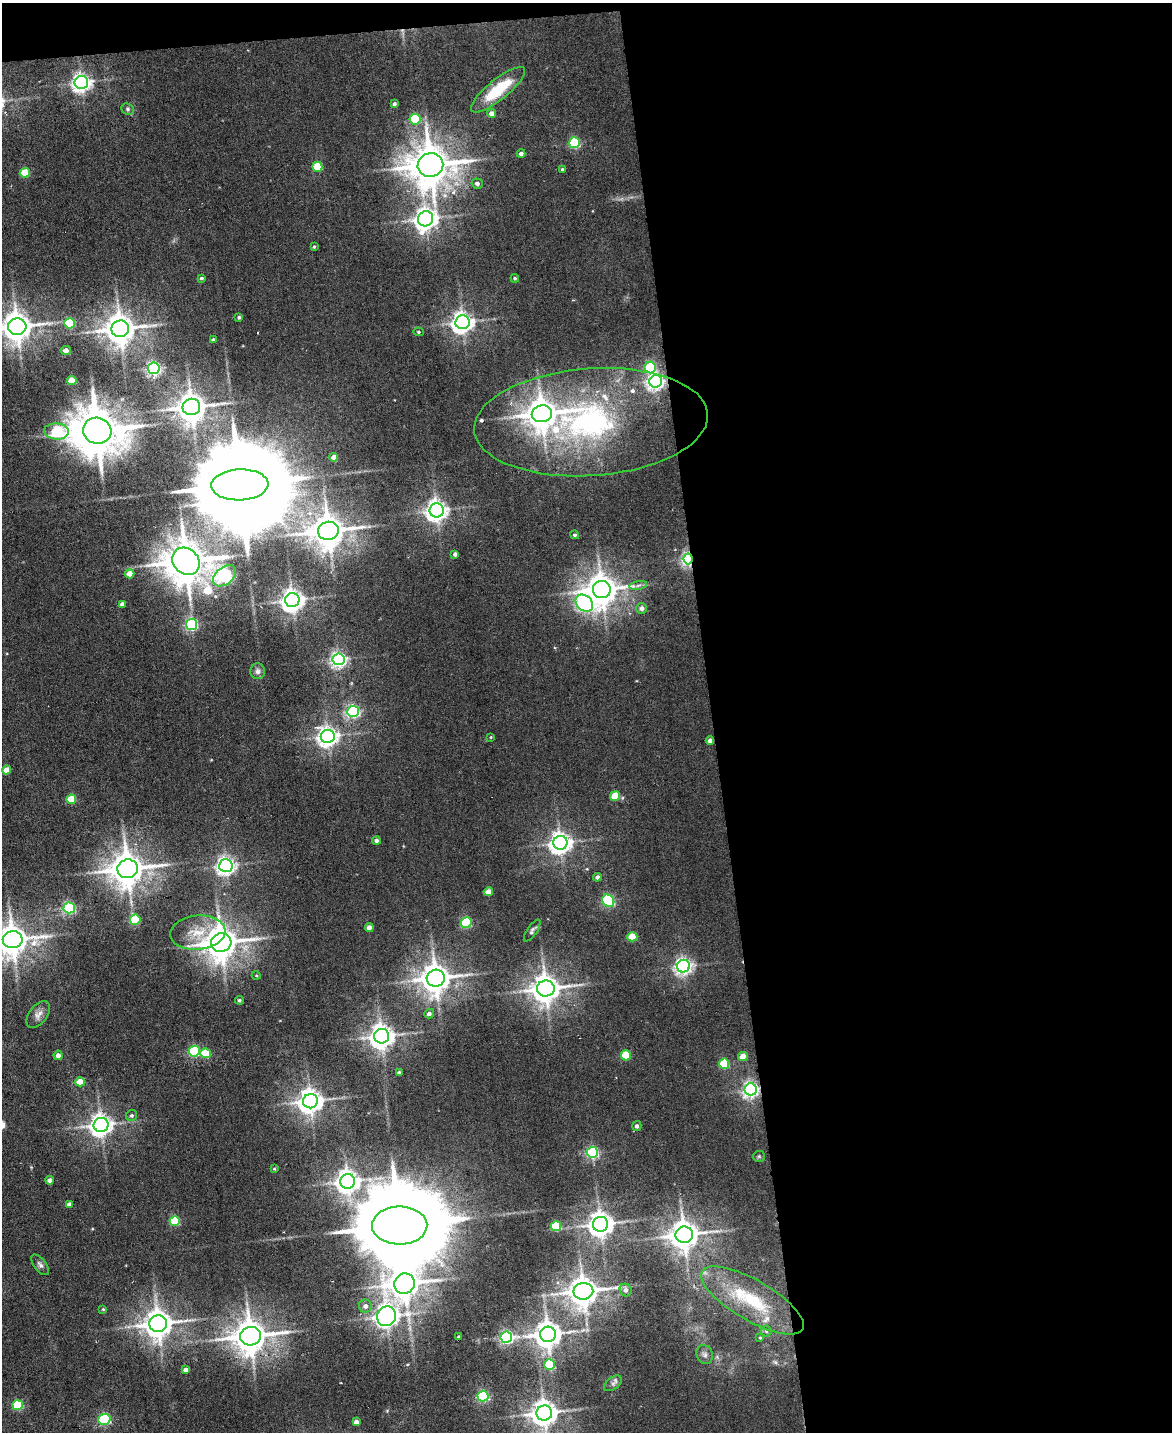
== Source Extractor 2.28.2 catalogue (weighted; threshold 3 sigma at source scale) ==
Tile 4 of 4 x 3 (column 4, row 1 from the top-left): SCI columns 3512-4681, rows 3098-4527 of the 4681 x 4658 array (HDU 1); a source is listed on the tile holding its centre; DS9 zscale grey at full resolution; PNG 1174 x 1434 px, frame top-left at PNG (2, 3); each listed source drawn as its Kron ellipse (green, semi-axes under 4 px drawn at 4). Shown black and unused: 41% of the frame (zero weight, under 3 of 6 exposures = <1% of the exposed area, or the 3 px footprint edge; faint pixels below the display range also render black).
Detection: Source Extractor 2.28.2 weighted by HDU 2 'WHT'; one run over the whole footprint, this tile lists its part. Background 0.00663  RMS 0.0082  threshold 0.0334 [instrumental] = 3 sigma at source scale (4.09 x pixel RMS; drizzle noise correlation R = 1.36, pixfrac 0.8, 0.05/0.05 arcsec/px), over >= 5 px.
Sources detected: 138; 1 inside a brighter object's white glare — neither listed nor drawn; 5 inside a brighter listed object's ellipse — not listed separately; the other 132 listed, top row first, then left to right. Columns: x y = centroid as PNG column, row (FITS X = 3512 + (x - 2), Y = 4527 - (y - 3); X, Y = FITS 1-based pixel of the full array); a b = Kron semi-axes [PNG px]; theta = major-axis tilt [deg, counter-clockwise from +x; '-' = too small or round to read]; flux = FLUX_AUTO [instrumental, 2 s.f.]
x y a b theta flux
81 82 7 6 - 380
498 90 34 10 39 33
394 104 4 3 - 1.7
128 109 7 5 -23 1.6
491 113 4 4 - 4.8
415 119 5 5 - 58
574 143 5 5 - 83
521 154 4 3 - 2.5
430 165 13 12 - 2600
317 167 5 5 - 28
562 169 4 4 - 1.2
25 173 5 5 - 29
477 184 5 5 - 2.4
426 219 8 7 - 620
314 247 4 3 - 0.89
202 278 4 4 - 1.5
515 278 4 4 - 1.1
239 317 4 4 - 1.5
463 322 7 7 - 540
70 323 5 5 - 50
17 327 9 8 - 1200
120 329 9 8 - 1300
418 332 5 4 - 1.1
213 340 4 3 - 2
66 350 5 4 - 4.9
650 367 6 5 - 55
154 368 6 5 - 200
72 381 5 4 - 17
656 381 6 6 - 320
191 407 9 8 - 1200
542 414 10 8 9 1500
591 422 117 53 4 220
56 431 12 8 -5 60
97 431 14 13 - 3700
334 457 4 4 - 5.4
240 485 28 15 3 18000
437 510 7 7 - 540
328 531 10 9 - 1700
575 535 4 4 - 1.3
455 554 4 4 - 2.3
688 559 5 4 - 190
186 561 15 12 -43 2800
130 574 5 4 - 10
225 576 13 8 39 180
638 585 9 4 10 2.3
602 589 9 8 - 1400
292 600 7 7 - 640
584 603 10 7 -42 190
122 604 4 4 - 2.9
642 608 5 5 - 3.8
192 625 5 5 - 130
339 659 6 6 - 260
258 671 8 7 - 2.9
353 711 6 5 - 170
328 736 7 6 - 480
491 737 3 3 - 0.7
710 741 4 4 - 3.9
7 770 4 4 - 10
615 796 5 4 - 22
71 799 5 4 - 26
376 841 4 4 - 2.6
560 843 7 7 - 560
226 866 7 6 - 380
128 869 10 9 - 1800
597 877 4 4 - 2.5
488 892 4 4 - 8.5
608 901 6 5 - 110
69 908 5 5 - 130
135 920 5 5 - 44
466 923 5 5 - 68
369 928 4 4 - 5.5
532 930 13 5 56 2.1
198 933 28 17 5 19
632 937 5 4 - 23
13 940 10 8 7 1400
221 943 10 9 - 1700
683 966 6 6 - 300
256 975 5 3 - 0.74
436 978 9 8 - 1300
546 989 9 8 - 1100
239 1000 4 4 - 1.6
38 1014 15 9 52 4.5
429 1014 5 4 - 2.8
382 1036 7 7 - 770
194 1051 5 5 - 81
206 1053 5 5 - 29
58 1055 5 4 - 4.3
626 1055 5 5 - 37
743 1056 5 4 - 13
724 1064 5 5 - 46
399 1073 4 3 - 1.7
80 1082 5 4 - 19
751 1089 6 6 - 290
310 1101 7 7 - 790
132 1116 6 5 - 1.8
101 1125 7 7 - 610
637 1126 5 4 - 2.4
592 1152 5 5 - 110
759 1156 6 5 - 1.2
274 1169 4 3 - 0.75
50 1180 4 4 - 3.7
348 1181 7 7 - 660
69 1204 4 4 - 3.7
175 1221 5 5 - 47
601 1224 7 7 - 810
400 1225 27 19 1 17000
556 1226 5 5 - 48
684 1235 8 8 - 1200
40 1265 12 6 -53 2.8
404 1284 10 10 - 1400
626 1290 6 6 - 3.3
583 1291 10 8 8 1300
752 1300 58 20 -30 50
365 1306 6 6 - 3.8
103 1309 4 4 - 0.83
386 1316 10 9 - 700
158 1324 9 8 - 1200
766 1331 5 5 - 1.3
548 1334 8 7 - 990
250 1336 10 9 - 1700
459 1337 3 3 - 1.2
506 1337 6 5 - 160
760 1338 4 3 - 0.81
705 1355 10 8 -67 3
549 1365 5 5 - 49
186 1370 4 4 - 4.3
613 1383 10 6 37 2.3
483 1396 5 5 - 100
18 1405 5 5 - 55
544 1413 8 7 - 910
104 1419 6 5 - 95
356 1422 4 4 - 4.7
Overlapping masked pixels (flux is a lower limit): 2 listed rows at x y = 688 559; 751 1089
Isophote crosses this tile's border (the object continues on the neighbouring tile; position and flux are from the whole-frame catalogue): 3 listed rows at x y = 17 327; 13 940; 544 1413